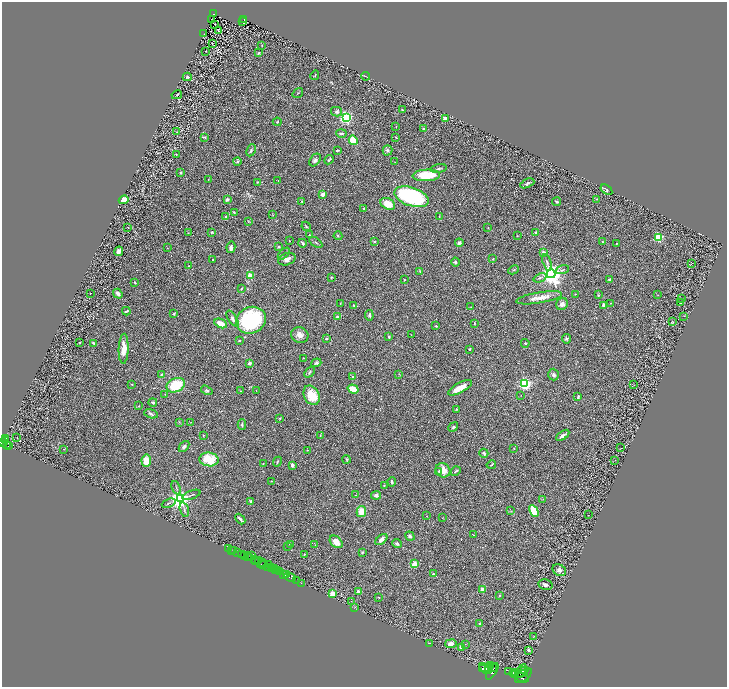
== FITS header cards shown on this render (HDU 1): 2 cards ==
NAXIS1  =                 1450
NAXIS2  =                 1369

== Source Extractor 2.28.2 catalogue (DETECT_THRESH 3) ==
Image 1450 x 1369 px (HDU 1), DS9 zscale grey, zoomed out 1/2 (1 PNG px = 2 x 2 image px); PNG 729 x 689 px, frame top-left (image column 2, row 1369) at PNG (2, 2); each listed source drawn as its Kron ellipse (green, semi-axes under 4 px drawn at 4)
Background 0.6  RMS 0.03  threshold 0.0911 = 3 sigma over >= 5 px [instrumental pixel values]
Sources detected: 311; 32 cannot appear on this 1/2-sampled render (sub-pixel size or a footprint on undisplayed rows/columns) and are neither listed nor drawn; the other 279 listed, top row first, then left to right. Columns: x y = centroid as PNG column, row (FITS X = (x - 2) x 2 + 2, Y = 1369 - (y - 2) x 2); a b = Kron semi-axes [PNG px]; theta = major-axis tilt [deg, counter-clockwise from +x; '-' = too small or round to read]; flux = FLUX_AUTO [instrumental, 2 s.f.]
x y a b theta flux
213 14 3 2 - 65
212 20 2 1 - 1.8
244 20 3 2 - 32
242 22 3 1 - 2.7
215 24 2 1 - 2.7
218 30 2 1 - 43
204 34 2 1 - 1.7
212 43 2 1 - 2.7
262 45 3 2 - 2.7
206 51 2 1 - 43
259 53 3 2 - 6.5
315 75 5 2 - 4.9
366 76 4 1 - 3.9
187 77 4 4 - 9.8
298 93 6 2 36 5.7
177 95 5 2 - 5
402 110 3 2 - 6.2
336 112 6 4 -15 11
346 118 3 3 - 1300
445 118 2 2 - 68
277 122 4 3 - 4.6
396 127 2 1 - 2.1
424 129 3 2 - 4
177 132 3 2 - 3.1
341 133 5 3 - 9.7
205 137 4 3 - 6.9
396 137 4 2 - 3
353 140 5 4 - 150
251 150 6 3 63 8.4
337 150 3 2 - 4.1
388 150 5 4 - 10
176 154 3 2 - 2.5
315 160 7 5 53 16
329 160 5 2 - 6.6
237 161 4 3 - 7.1
395 162 2 2 - 2.6
439 169 8 3 8 11
181 172 2 2 - 11
426 175 14 6 2 190
208 179 2 1 - 3.4
278 181 3 2 - 2.5
257 182 3 3 - 4.5
527 183 7 4 24 13
606 190 6 3 -36 7.3
323 194 4 3 - 28
411 197 18 9 -18 690
227 199 3 3 - 9.1
597 199 3 2 - 5.7
124 200 5 3 - 130
302 201 3 3 - 4.5
556 202 4 2 - 5.9
388 204 8 5 -29 81
364 208 2 2 - 5.5
234 212 3 3 - 5.2
273 215 2 2 - 2.4
226 216 3 3 - 9
439 216 3 2 - 3.2
248 222 3 3 - 3.8
306 226 5 3 - 5.4
128 227 2 2 - 3.1
488 228 3 2 - 2.8
212 232 3 3 - 7.8
188 233 2 2 - 5.7
536 233 2 2 - 39
309 235 2 2 - 2.9
338 236 4 3 - 6.8
517 236 2 1 - 2.3
658 237 3 3 - 440
289 241 3 2 - 2.5
374 241 4 3 - 5.2
316 242 7 2 -34 7.4
603 242 3 2 - 6.1
302 243 4 2 - 13
459 243 4 3 - 12
616 243 2 1 - 3
231 247 6 3 78 18
279 247 2 2 - 25
167 248 2 2 - 1.7
119 251 5 3 - 37
544 252 2 2 - 55
284 254 7 2 46 6.2
287 259 9 6 20 29
493 259 3 2 - 4.5
212 260 3 2 - 7
455 262 4 3 - 8.1
547 262 8 3 -74 13
691 263 2 1 - 35
188 266 3 2 - 4.1
514 270 5 3 - 6
562 270 7 3 18 7.1
420 271 3 2 - 2.7
551 274 4 4 - 5500
250 276 2 2 - 190
331 277 3 3 - 4.5
540 278 7 2 22 6.4
404 280 2 2 - 5.4
610 280 4 2 - 8.1
135 282 3 2 - 5.2
241 288 3 2 - 4.6
90 293 2 1 - 2.8
118 294 5 4 - 23
575 294 3 2 - 2.6
598 295 3 3 - 4
658 295 2 2 - 1.9
539 298 23 5 9 54
681 298 2 1 - 1.3
340 303 2 2 - 2.7
610 303 2 1 - 1.7
680 303 4 3 - 6.8
562 304 6 5 - 27
354 305 3 2 - 5.3
603 305 4 2 - 9.3
471 307 3 2 - 2.1
126 311 4 2 - 8.9
174 314 3 2 - 5.4
369 315 5 4 - 12
684 316 2 1 - 1.5
337 317 2 2 - 39
232 319 9 4 -57 18
251 320 15 13 25 590
673 322 4 2 - 4.3
221 323 7 4 -25 50
474 323 3 2 - 5.2
436 326 3 3 - 5.3
300 335 8 7 - 37
411 335 2 1 - 1.4
389 337 4 3 - 7.8
327 338 3 2 - 4.2
567 339 5 4 - 9.7
239 341 2 2 - 10
80 342 2 2 - 2.9
94 343 4 3 - 8.4
525 343 4 3 - 5.4
124 349 15 5 88 82
469 349 3 3 - 7.2
304 358 2 1 - 2.4
249 363 3 3 - 18
316 363 5 4 - 11
309 372 6 3 47 9.7
161 374 4 3 - 5.6
399 374 3 2 - 3.1
554 375 6 5 - 12
353 377 3 3 - 8.8
132 384 4 3 - 5.2
525 384 3 3 - 1300
176 385 9 7 24 180
634 385 3 1 - 2
460 388 13 5 29 72
353 389 5 3 - 76
207 390 6 4 -33 10
240 391 3 2 - 2.1
256 391 2 1 - 1.6
165 394 2 2 - 3.9
312 395 10 7 -63 120
520 396 3 1 - 2.1
578 397 4 2 - 9
153 402 4 2 - 9.9
139 406 2 2 - 2.2
457 409 2 2 - 3.8
151 414 7 3 -17 11
280 418 2 2 - 4.6
179 422 3 3 - 3.8
191 422 2 2 - 2.5
242 424 5 3 - 9.4
453 427 5 3 - 7.9
203 435 3 2 - 2.8
320 435 4 2 - 2.9
563 435 7 3 36 20
17 438 2 1 - 1.5
6 439 4 2 - 390
6 441 4 2 - 570
3 442 3 2 - 770
7 444 4 2 - 340
9 446 3 2 - 290
184 446 6 4 48 15
514 448 2 2 - 3.8
621 448 2 1 - 1.3
64 449 2 1 - 1.8
307 450 2 1 - 2.6
484 453 5 3 - 13
209 459 9 7 -8 140
346 459 4 3 - 5.6
615 460 2 2 - 2.5
146 461 6 4 -86 74
277 462 5 2 - 5.7
263 464 2 2 - 2
292 465 4 3 - 18
491 465 5 3 - 6.7
443 470 8 6 -42 57
439 471 4 3 - 7.8
456 471 5 2 - 7
271 481 3 2 - 3.1
392 482 4 2 - 9.3
384 485 3 3 - 4.7
176 488 7 2 -66 5.3
191 495 9 2 19 8
356 495 3 2 - 2.1
376 495 5 4 - 20
180 499 4 3 - 4500
543 499 2 2 - 2.1
251 501 3 3 - 11
169 503 7 3 22 8.7
184 510 7 3 -73 9.3
361 511 5 4 - 82
511 511 3 2 - 3.8
534 511 6 4 -63 150
589 515 2 1 - 1.4
427 516 2 2 - 2.5
443 518 2 1 - 1.4
240 519 6 2 -47 13
473 535 2 1 - 1.8
410 536 5 4 - 14
381 539 7 3 42 27
336 542 7 5 -44 60
397 543 5 3 - 9
291 545 2 2 - 9.8
315 545 2 2 - 2.1
288 547 2 2 - 2.9
229 549 2 1 - 25
231 550 2 1 - 18
234 551 2 2 - 52
362 552 3 3 - 6.6
238 553 2 1 - 210
242 554 2 1 - 560
304 554 3 3 - 4.3
245 556 2 2 - 47
247 556 3 2 - 57
251 556 2 1 - 16
250 558 3 1 - 100
254 560 3 2 - 160
259 560 2 1 - 320
256 561 3 1 - 330
263 563 2 1 - 360
261 564 4 1 - 360
264 564 3 2 - 260
269 564 3 2 - 680
414 564 3 2 - 200
267 567 3 2 - 500
271 568 3 1 - 560
274 568 3 2 - 1000
276 570 2 1 - 160
278 570 2 2 - 510
559 570 7 5 -31 20
280 572 4 1 - 62
284 574 3 2 - 630
433 574 2 2 - 5.4
287 575 2 2 - 660
290 577 6 2 -26 540
297 580 2 1 - 55
301 583 2 1 - 19
546 585 7 5 -13 19
482 590 2 2 - 96
358 592 4 3 - 18
333 594 3 2 - 240
499 595 4 2 - 4.7
379 597 3 2 - 3.2
351 601 2 1 - 1.5
355 607 3 2 - 3.4
479 624 2 2 - 21
534 636 3 2 - 2.4
429 643 4 1 - 1.9
451 644 6 4 9 31
465 644 2 2 - 1.7
461 647 2 2 - 68
528 650 2 2 - 20
491 665 2 2 - 1500
489 667 2 2 - 2000
492 667 4 2 - 1500
483 668 3 2 - 4000
485 669 7 4 -36 9000
492 671 9 2 57 3900
521 671 8 2 54 4600
509 672 2 1 - 260
523 672 6 2 42 3000
513 673 4 2 - 2800
515 673 3 2 - 3400
516 675 4 3 - 4700
523 676 10 5 38 4000
522 678 7 2 -16 1900
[32 sub-pixel or undisplayed-footprint detections neither listed nor drawn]